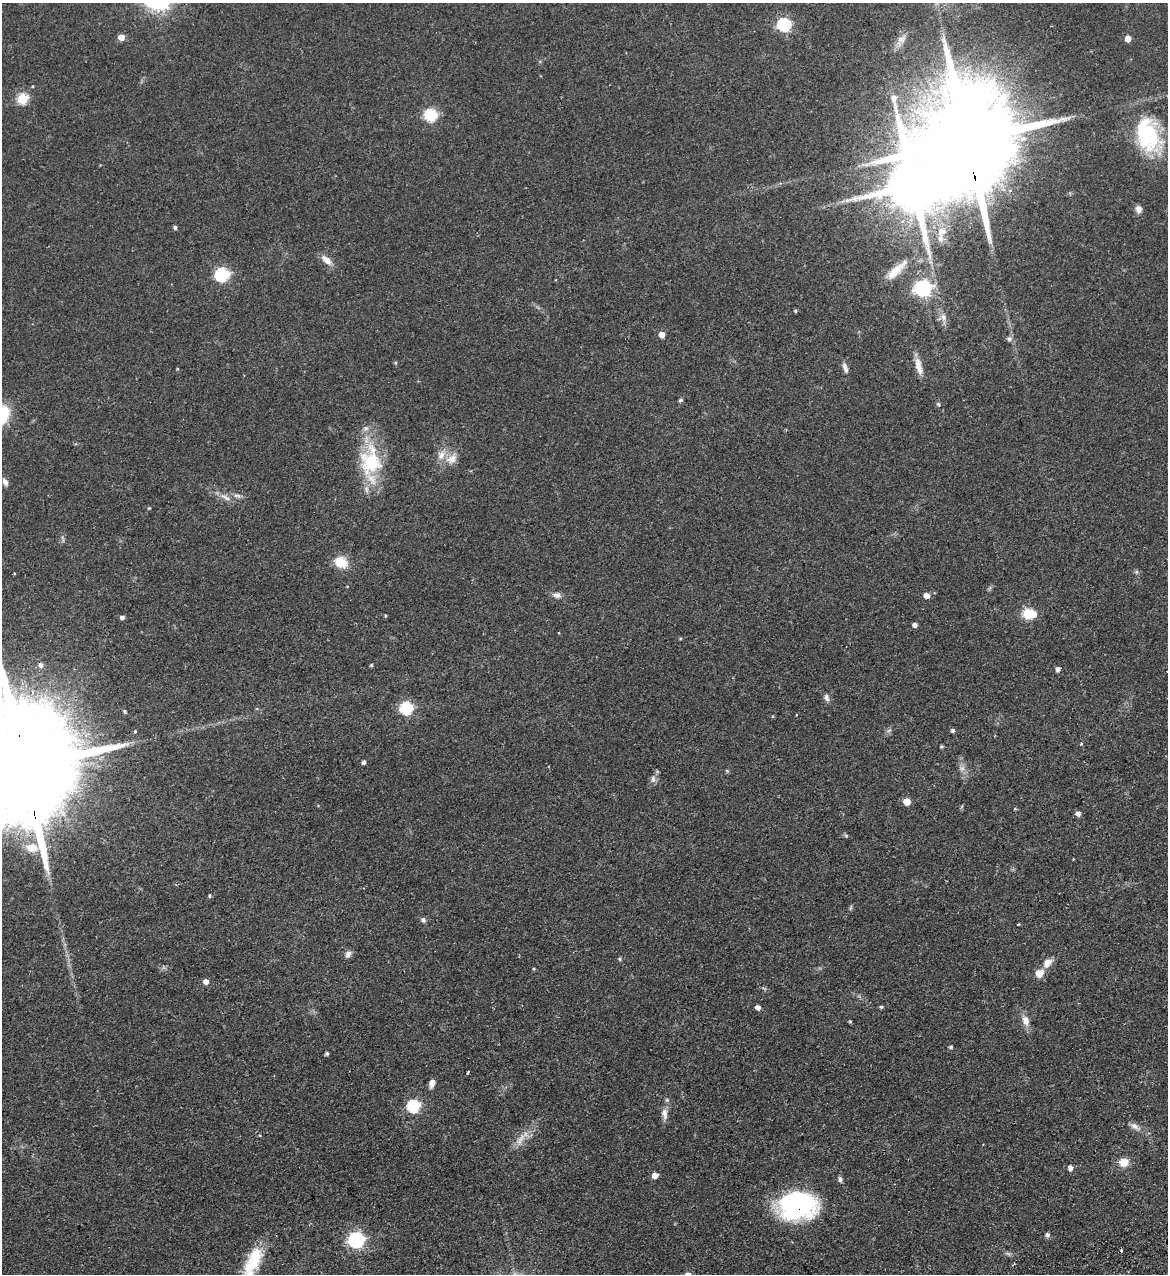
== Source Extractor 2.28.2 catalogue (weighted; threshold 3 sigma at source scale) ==
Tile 6 of 4 x 4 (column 2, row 2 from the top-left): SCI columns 1330-2495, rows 2603-3874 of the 5107 x 5203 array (HDU 1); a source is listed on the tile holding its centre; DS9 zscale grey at full resolution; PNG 1170 x 1276 px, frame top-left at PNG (2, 3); no overlay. Shown black and unused: <1% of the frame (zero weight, under 2 of 3 exposures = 3% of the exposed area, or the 3 px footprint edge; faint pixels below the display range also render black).
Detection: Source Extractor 2.28.2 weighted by HDU 2 'WHT'; one run over the whole footprint, this tile lists its part. Background 0.0555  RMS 0.005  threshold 0.0226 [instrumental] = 3 sigma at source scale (4.5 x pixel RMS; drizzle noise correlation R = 1.50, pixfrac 1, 0.05/0.05 arcsec/px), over >= 5 px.
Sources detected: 102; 1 too faint to see at this stretch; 2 inside a brighter object's white glare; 1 cosmic-ray / hot-pixel residue — not listed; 4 inside a brighter listed object's ellipse — not listed separately; the other 94 listed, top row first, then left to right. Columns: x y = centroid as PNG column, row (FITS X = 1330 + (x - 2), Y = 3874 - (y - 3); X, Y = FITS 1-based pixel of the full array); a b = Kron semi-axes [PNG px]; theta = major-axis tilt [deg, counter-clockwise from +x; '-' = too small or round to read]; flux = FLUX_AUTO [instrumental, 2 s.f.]
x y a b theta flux
784 25 6 6 - 69
121 37 5 5 - 5.5
1128 39 5 4 - 5.9
901 40 20 10 59 4.7
23 98 6 5 - 33
894 98 8 7 - 2.8
431 115 6 6 - 54
1148 135 45 28 -72 41
1023 139 10 7 10 2.8
968 141 45 21 -81 19000
1139 209 8 6 -81 2.8
175 227 5 4 - 1.1
941 231 16 13 41 7.7
326 260 16 8 -42 4
896 270 35 10 43 10
222 274 7 6 - 72
556 280 3 2 - 0.64
923 288 7 7 - 160
795 311 4 3 - 0.64
943 317 10 8 -64 2.9
662 334 5 4 - 5.6
1009 339 7 6 - 1.4
395 363 5 3 - 0.57
919 366 24 8 -76 5.1
845 368 14 5 -70 2.4
177 369 4 4 - 0.44
680 400 6 5 - 0.79
938 404 7 4 -60 0.79
452 459 18 13 36 5.8
370 463 49 27 -88 33
5 482 10 6 -65 2.1
237 496 13 5 -8 1.9
225 497 18 5 -31 3.1
149 508 4 3 - 0.5
341 562 16 13 -26 9.1
14 573 4 2 - 0.37
557 595 13 7 -7 2.3
926 595 5 5 - 3.7
1028 613 6 6 - 34
1034 614 5 4 - 2.5
385 616 4 4 - 0.49
122 617 4 4 - 1.7
915 625 4 4 - 2.1
680 638 5 3 - 0.46
41 665 6 5 - 1.8
371 665 4 4 - 0.64
1058 669 5 4 - 2
826 697 10 6 -73 1.8
406 708 6 6 - 63
125 711 5 4 - 0.65
796 715 3 2 - 0.34
889 730 6 4 20 0.86
953 730 5 4 - 1.1
135 732 3 3 - 1.3
1081 744 4 4 - 0.52
941 746 4 4 - 0.61
364 762 4 3 - 1.5
962 768 8 8 - 2.1
25 770 56 23 -79 26000
727 771 6 3 -19 0.54
653 779 10 6 -83 1.8
907 802 5 5 - 6.8
1078 813 5 5 - 2.4
846 836 6 5 - 0.67
32 848 15 10 -7 6.7
209 896 5 4 - 0.65
423 920 7 6 - 1.3
1018 924 3 2 - 0.51
348 954 10 7 57 2
620 959 5 5 - 0.71
1047 963 14 9 48 3.9
1039 973 9 8 - 5
206 981 5 5 - 3.1
758 1007 4 4 - 2.5
881 1007 4 4 - 0.82
850 1021 4 4 - 0.51
1025 1021 15 10 -72 4
951 1047 5 4 - 0.89
327 1054 4 3 - 0.92
468 1072 3 2 - 0.59
432 1083 8 5 73 3.6
413 1106 6 6 - 64
665 1114 16 7 -85 3.5
1135 1126 16 7 -32 3.1
521 1139 21 7 60 4.6
1124 1162 13 11 11 5.2
1070 1168 5 5 - 2.3
655 1175 5 5 - 4.7
840 1179 7 5 -82 1.2
799 1203 41 32 12 67
1047 1235 7 6 - 1.1
356 1240 7 6 - 140
255 1257 30 18 77 17
1013 1264 6 2 45 0.47
Overlapping masked pixels (flux is a lower limit): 3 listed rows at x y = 968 141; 25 770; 799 1203
Isophote crosses this tile's border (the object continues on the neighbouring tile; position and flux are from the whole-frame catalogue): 1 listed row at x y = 25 770